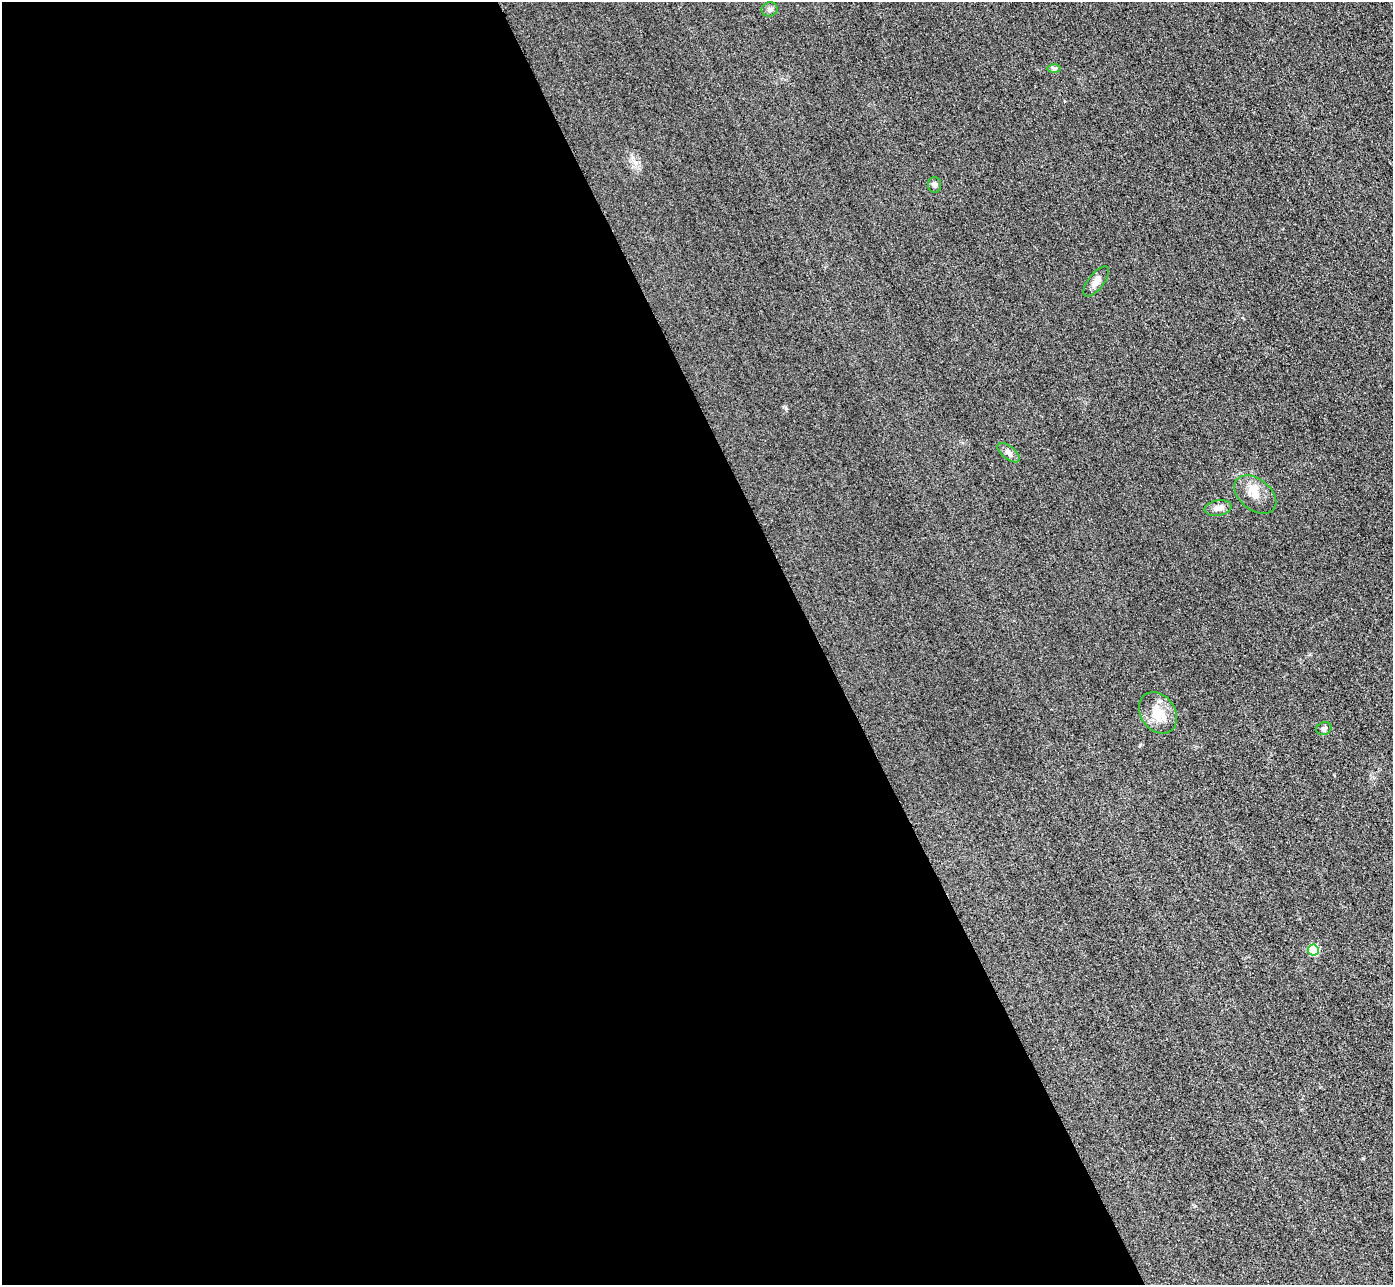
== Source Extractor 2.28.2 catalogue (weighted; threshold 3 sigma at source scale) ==
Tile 9 of 4 x 4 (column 1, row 3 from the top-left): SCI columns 31-1421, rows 1590-2872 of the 5626 x 5614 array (HDU 1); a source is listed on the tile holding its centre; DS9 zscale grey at full resolution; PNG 1395 x 1287 px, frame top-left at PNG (2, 2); each listed source drawn as its Kron ellipse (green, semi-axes under 4 px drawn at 4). Shown black and unused: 59% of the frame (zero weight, under 3 of 4 exposures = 3% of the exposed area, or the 3 px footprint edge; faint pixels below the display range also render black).
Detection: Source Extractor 2.28.2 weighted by HDU 2 'WHT'; one run over the whole footprint, this tile lists its part. Background 0.0828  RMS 0.017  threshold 0.0787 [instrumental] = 3 sigma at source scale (4.5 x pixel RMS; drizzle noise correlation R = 1.50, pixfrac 1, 0.05/0.05 arcsec/px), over >= 5 px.
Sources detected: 10; all 10 listed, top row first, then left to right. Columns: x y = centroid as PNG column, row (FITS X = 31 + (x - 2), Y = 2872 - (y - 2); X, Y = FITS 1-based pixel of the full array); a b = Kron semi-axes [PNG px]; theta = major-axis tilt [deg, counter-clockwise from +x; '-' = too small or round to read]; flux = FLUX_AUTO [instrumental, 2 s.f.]
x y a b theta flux
769 9 8 7 - 4.9
1054 69 6 4 0 3.2
935 185 8 6 -86 5.3
1096 281 18 8 52 12
1009 453 13 6 -38 7.7
1255 495 24 15 -39 26
1218 508 13 7 9 11
1158 713 22 17 -55 37
1324 729 8 6 24 4.2
1313 950 5 5 - 91
Unlisted compact peaks at least as high as the median listed source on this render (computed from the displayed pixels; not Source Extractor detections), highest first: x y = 1140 745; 786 408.